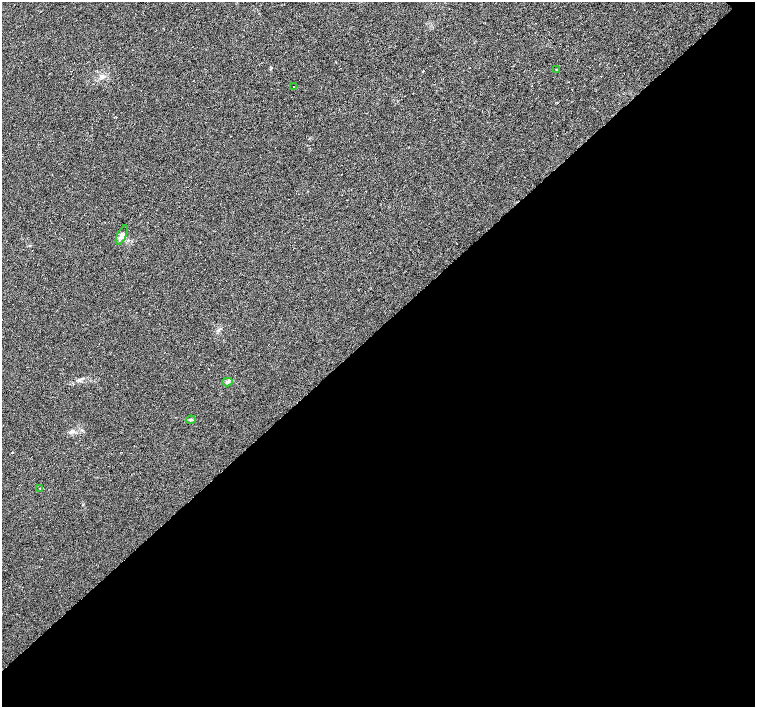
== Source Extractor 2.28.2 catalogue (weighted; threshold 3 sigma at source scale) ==
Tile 15 of 4 x 4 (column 3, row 4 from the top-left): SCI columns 3012-4516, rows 151-1560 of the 6024 x 6005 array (HDU 1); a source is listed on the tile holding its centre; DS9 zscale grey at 2 x 2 block average (1 PNG px = mean of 2 x 2 image px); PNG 757 x 709 px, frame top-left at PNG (2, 2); each listed source drawn as its Kron ellipse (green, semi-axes under 4 px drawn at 4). Shown black and unused: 53% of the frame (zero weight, under 3 of 6 exposures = <1% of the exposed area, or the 3 px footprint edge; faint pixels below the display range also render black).
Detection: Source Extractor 2.28.2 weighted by HDU 2 'WHT'; one run over the whole footprint, this tile lists its part. Background 0.00658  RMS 0.0039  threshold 0.0159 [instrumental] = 3 sigma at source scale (4.09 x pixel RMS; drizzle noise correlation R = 1.36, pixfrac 0.8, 0.0396/0.0396 arcsec/px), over >= 5 px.
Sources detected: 7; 1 cosmic-ray / hot-pixel residue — neither listed nor drawn; the other 6 listed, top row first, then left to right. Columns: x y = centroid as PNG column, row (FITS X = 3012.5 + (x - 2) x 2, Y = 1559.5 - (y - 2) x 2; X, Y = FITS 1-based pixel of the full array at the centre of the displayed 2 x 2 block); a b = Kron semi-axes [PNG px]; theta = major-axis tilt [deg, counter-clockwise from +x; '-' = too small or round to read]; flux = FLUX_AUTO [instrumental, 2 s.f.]
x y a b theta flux
556 70 3 2 - 0.63
294 86 2 2 - 0.31
122 235 10 4 65 3.3
227 382 5 4 - 1.5
191 420 5 3 - 1
40 488 3 2 - 0.46